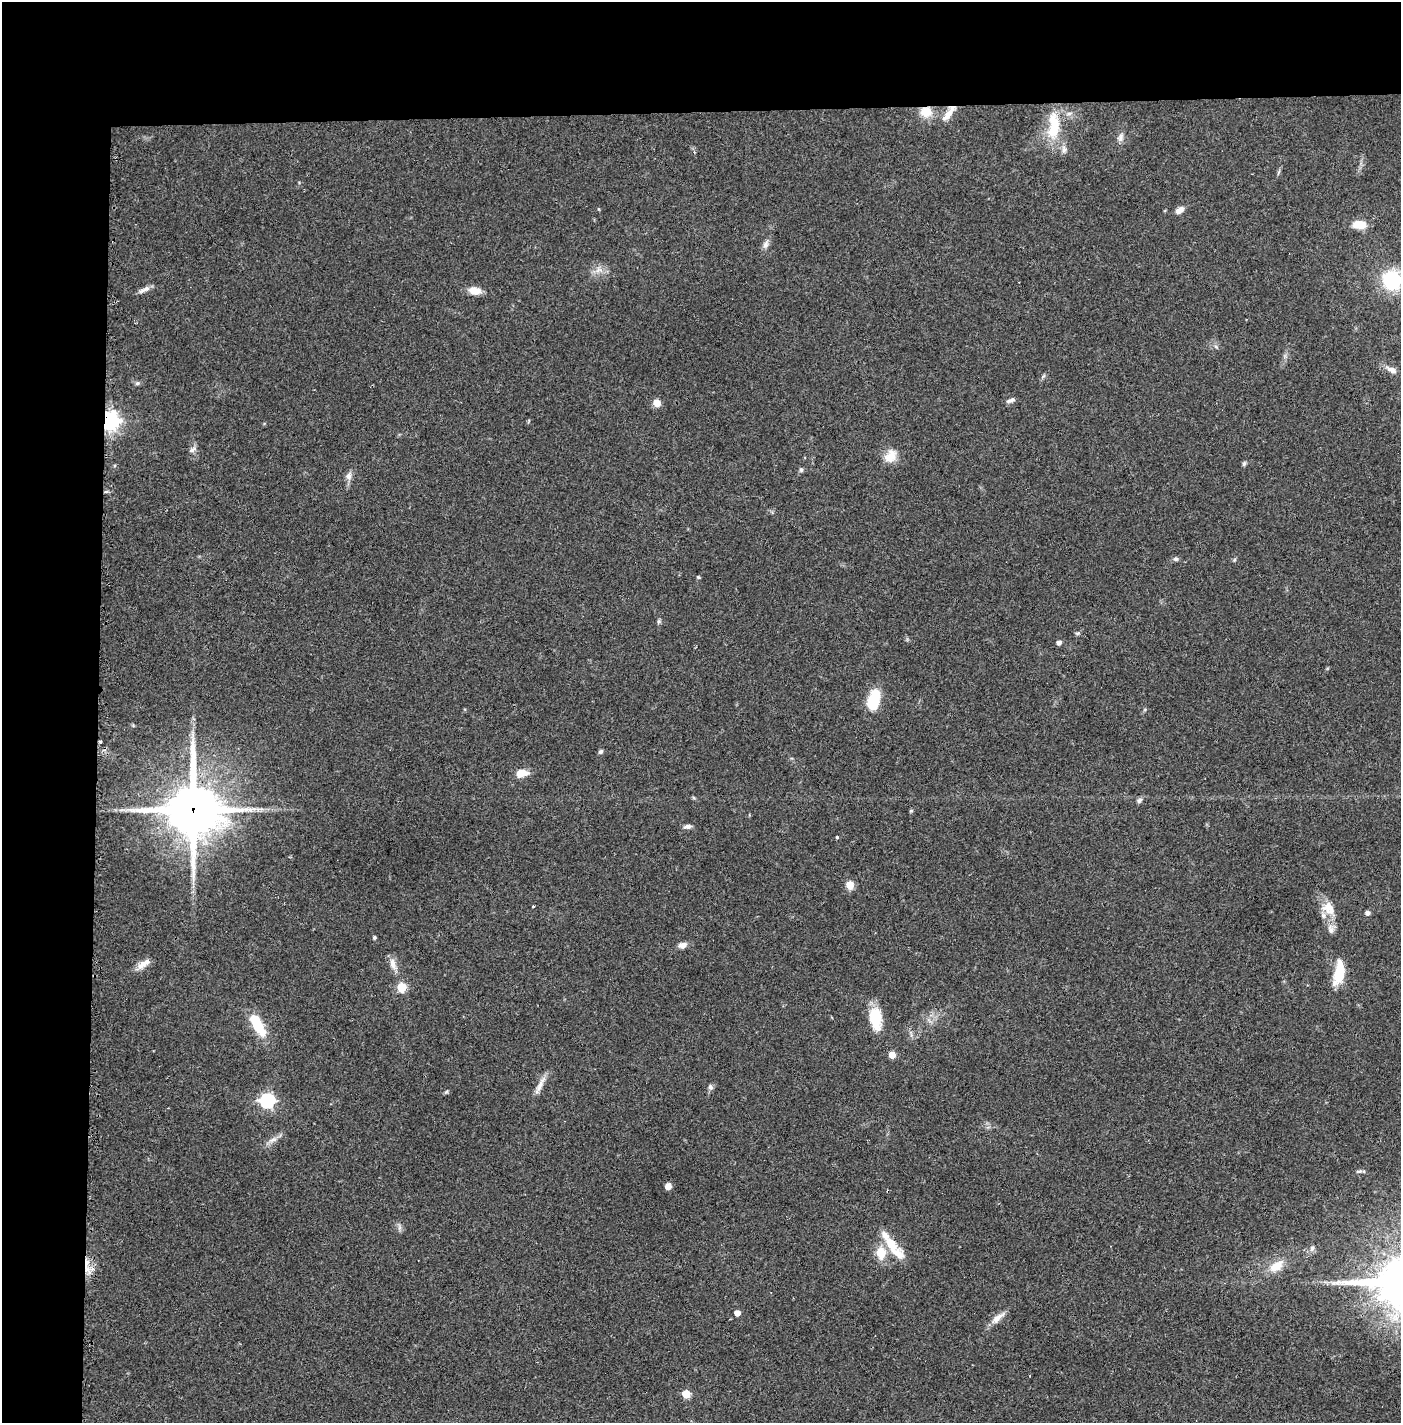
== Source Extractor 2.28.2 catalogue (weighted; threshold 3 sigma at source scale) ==
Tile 1 of 3 x 3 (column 1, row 1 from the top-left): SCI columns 20-1418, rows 2842-4262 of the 4249 x 4272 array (HDU 1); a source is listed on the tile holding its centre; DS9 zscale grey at full resolution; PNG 1403 x 1425 px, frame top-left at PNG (2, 2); no overlay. Shown black and unused: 14% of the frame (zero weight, under 2 of 3 exposures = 1% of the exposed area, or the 3 px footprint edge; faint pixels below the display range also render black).
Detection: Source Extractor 2.28.2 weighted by HDU 2 'WHT'; one run over the whole footprint, this tile lists its part. Background 0.0701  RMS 0.0061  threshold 0.0275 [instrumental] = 3 sigma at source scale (4.5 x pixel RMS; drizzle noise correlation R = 1.50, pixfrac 1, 0.05/0.05 arcsec/px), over >= 5 px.
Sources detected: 70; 2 inside a brighter listed object's ellipse — not listed separately; the other 68 listed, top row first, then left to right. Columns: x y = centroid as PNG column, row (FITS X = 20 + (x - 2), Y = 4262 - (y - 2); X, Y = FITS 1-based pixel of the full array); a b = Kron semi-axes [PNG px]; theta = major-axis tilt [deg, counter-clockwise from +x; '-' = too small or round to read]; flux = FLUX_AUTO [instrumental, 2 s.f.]
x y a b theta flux
926 112 15 13 -6 9.4
948 114 22 8 50 6.2
1054 126 39 14 86 24
1120 137 11 7 65 2.6
1064 149 11 6 -85 2.6
1179 210 11 7 33 3.5
1359 224 14 8 0 11
766 244 12 6 65 2.7
599 270 13 7 -1 3.9
1392 280 19 18 - 39
142 290 11 6 20 2.7
475 291 14 9 -8 6.8
1216 347 6 4 -44 1
1392 370 13 7 -24 3.3
1043 376 8 3 45 1
137 383 7 5 21 1.1
1011 400 12 5 21 2
657 403 9 7 -56 4.9
109 421 7 6 - 340
193 449 11 6 39 2
890 456 19 13 58 8
1244 464 7 4 63 1.1
801 469 7 5 -90 1.2
348 476 11 8 66 3
105 492 5 3 - 1.2
1176 559 7 6 - 1.5
1234 560 6 4 71 0.74
698 577 5 4 - 0.67
659 621 6 4 71 0.95
1077 633 7 4 19 0.95
1059 642 5 4 - 2.4
874 700 22 11 77 22
601 751 7 6 - 1.2
522 773 14 9 6 6.9
1139 801 8 6 46 1.6
193 810 19 18 - 2800
911 811 5 5 - 0.68
687 826 11 6 5 2.1
837 837 3 3 - 0.83
850 885 9 8 - 5.4
533 906 3 2 - 0.75
1329 908 21 15 -44 10
1367 913 5 5 - 2.4
1331 929 14 8 -88 3.8
374 937 5 4 - 0.94
682 945 10 7 13 3.5
143 964 20 7 37 5.4
393 964 16 8 -71 4.9
1339 973 22 9 80 21
402 987 5 5 - 27
876 1018 25 12 -84 18
257 1025 29 11 -61 19
892 1055 5 5 - 9.8
540 1085 27 6 64 5.1
710 1087 8 7 - 1.7
446 1092 7 4 44 0.82
267 1101 6 6 - 120
272 1140 15 5 16 3
1359 1171 10 4 14 1.2
668 1186 5 5 - 7.8
891 1244 30 13 -42 12
1312 1248 8 6 75 1.6
881 1253 7 6 - 17
86 1263 23 5 89 5.7
1276 1266 17 10 34 10
737 1313 4 4 - 5
997 1318 22 7 41 5.2
686 1394 5 5 - 15
Overlapping masked pixels (flux is a lower limit): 5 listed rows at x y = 926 112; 109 421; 105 492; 193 810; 86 1263
Isophote crosses this tile's border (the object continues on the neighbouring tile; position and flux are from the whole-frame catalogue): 1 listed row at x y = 1392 280